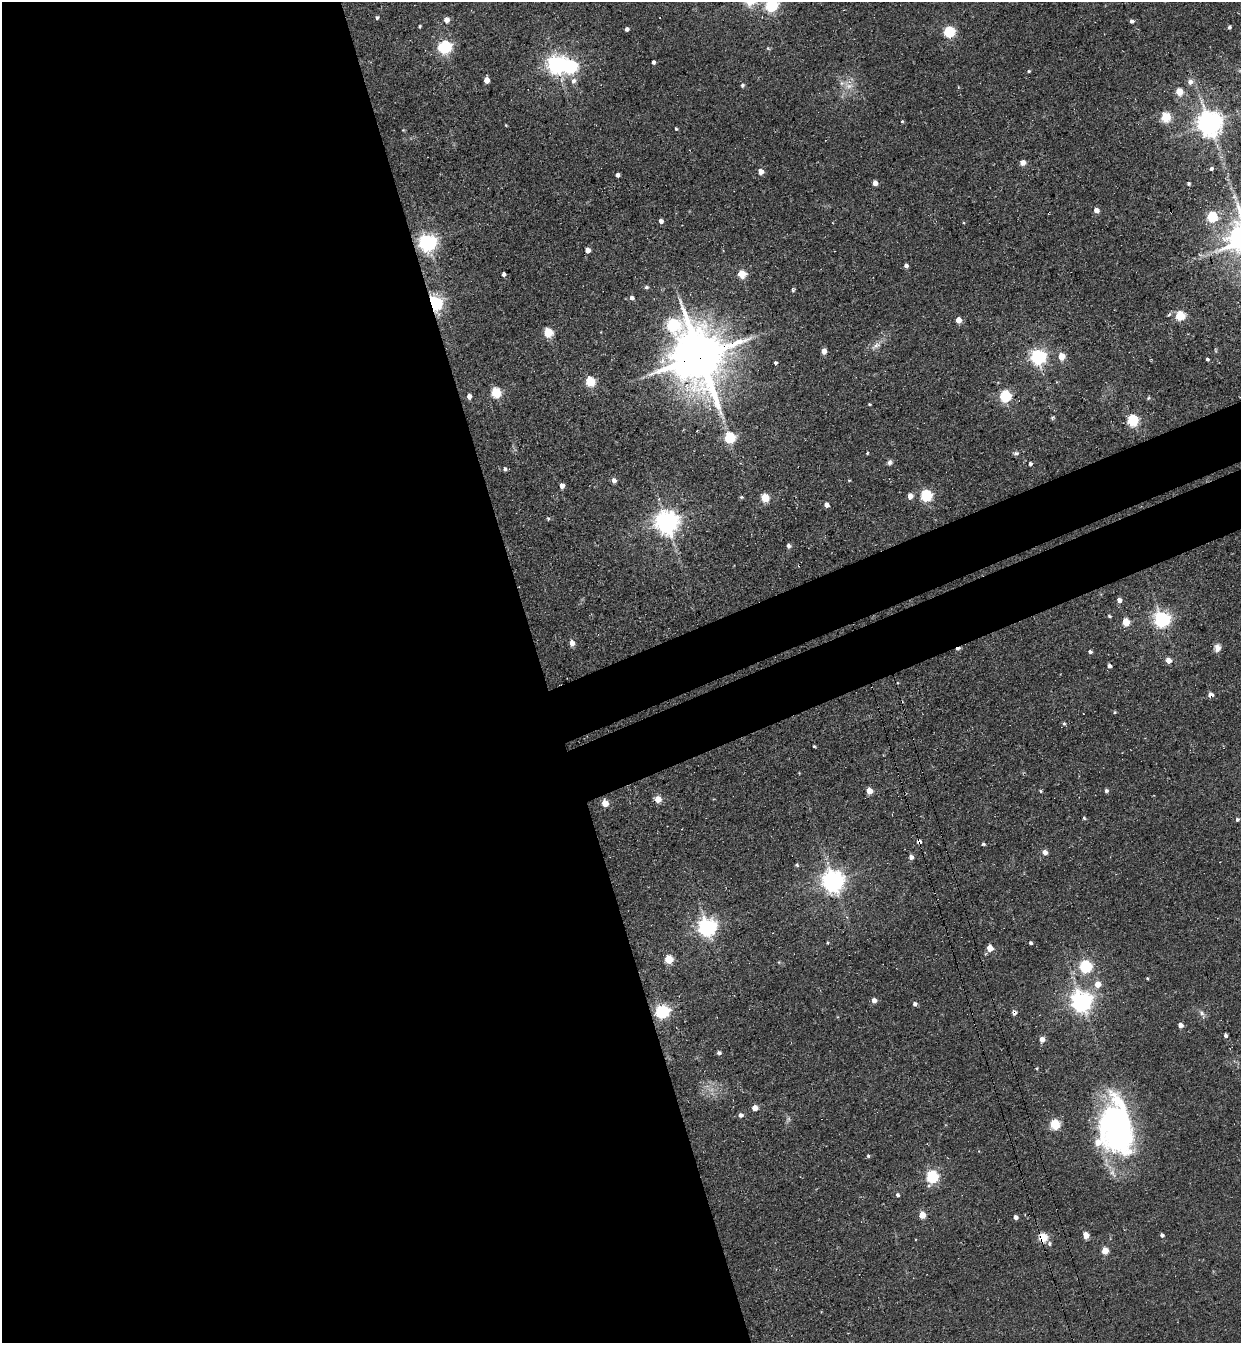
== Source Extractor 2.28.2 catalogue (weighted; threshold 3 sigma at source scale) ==
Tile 9 of 4 x 4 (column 1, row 3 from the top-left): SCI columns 312-1550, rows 1406-2746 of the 5451 x 5491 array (HDU 1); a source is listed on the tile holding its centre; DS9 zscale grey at full resolution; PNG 1243 x 1345 px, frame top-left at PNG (2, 2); no overlay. Shown black and unused: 49% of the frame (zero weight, under 3 of 4 exposures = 7% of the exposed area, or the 3 px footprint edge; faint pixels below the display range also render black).
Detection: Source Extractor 2.28.2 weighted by HDU 2 'WHT'; one run over the whole footprint, this tile lists its part. Background 0.0858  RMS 0.014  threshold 0.0635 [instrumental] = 3 sigma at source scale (4.5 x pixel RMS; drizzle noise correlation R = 1.50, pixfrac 1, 0.05/0.05 arcsec/px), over >= 5 px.
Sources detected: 144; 1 too faint to see at this stretch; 4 inside a brighter object's white glare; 2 cosmic-ray / hot-pixel residue — not listed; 1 inside a brighter listed object's ellipse — not listed separately; the other 136 listed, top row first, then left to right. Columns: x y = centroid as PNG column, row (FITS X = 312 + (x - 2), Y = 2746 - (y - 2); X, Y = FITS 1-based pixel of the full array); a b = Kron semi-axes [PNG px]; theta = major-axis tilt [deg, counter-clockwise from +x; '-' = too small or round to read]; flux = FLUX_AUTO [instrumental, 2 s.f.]
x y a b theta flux
771 5 6 5 - 220
377 17 4 4 - 2.5
446 20 5 5 - 13
1132 21 5 5 - 3.9
420 26 3 3 - 1.9
1229 27 4 3 - 2.9
627 29 4 4 - 5.5
949 31 6 5 - 130
444 47 6 6 - 270
653 62 4 3 - 3.5
556 64 7 7 - 770
1029 71 4 3 - 1.7
486 80 5 4 - 17
574 81 8 7 - 6.6
1190 82 7 6 - 8.1
742 85 5 5 - 2.6
848 86 15 9 -18 14
1179 91 5 5 - 42
1165 117 5 5 - 90
902 121 4 4 - 1.5
1209 123 8 7 - 1600
506 125 3 3 - 1.1
676 129 4 3 - 1.9
403 130 4 4 - 1.2
1023 163 4 4 - 15
1211 169 5 4 - 2.9
761 171 5 4 - 13
617 175 4 3 - 4.5
875 183 4 4 - 9.8
1189 184 5 4 - 1.8
1096 210 4 4 - 13
1212 217 5 5 - 120
661 221 4 4 - 7
427 242 6 6 - 650
587 250 4 4 - 15
906 265 5 4 - 4.7
504 274 4 4 - 4.4
742 274 5 5 - 51
646 287 5 4 - 2.8
793 290 5 3 - 2.2
632 298 5 4 - 6.4
434 303 6 5 - 560
1180 316 5 5 - 88
958 320 4 4 - 17
673 325 17 13 10 240
548 332 5 5 - 70
876 346 17 7 33 10
824 351 4 4 - 14
700 356 16 14 -72 8200
1038 356 6 6 - 430
1061 356 5 5 - 35
1207 359 4 3 - 2.3
775 363 3 3 - 3.1
590 381 5 5 - 84
496 392 5 5 - 98
469 396 5 4 - 7
1005 396 5 5 - 170
1148 398 5 4 - 2
869 404 3 3 - 1.6
1132 420 6 5 - 140
729 437 5 5 - 120
867 453 4 3 - 1.3
1016 453 7 5 8 3.4
890 462 7 6 - 4.1
1030 464 4 4 - 3.6
505 469 5 4 - 3.7
614 480 5 4 - 7.5
849 480 4 3 - 1.2
562 486 4 4 - 9
926 495 5 5 - 170
910 496 5 4 - 14
741 497 5 4 - 2.1
765 498 5 5 - 61
826 505 4 4 - 9.6
548 519 5 4 - 1.9
666 522 8 8 - 1100
788 546 5 4 - 4.3
1119 600 6 5 - 6.1
1110 616 5 3 - 1.9
1162 619 6 6 - 480
1126 622 5 5 - 39
572 643 5 5 - 11
1217 648 10 8 82 7.7
1090 652 4 4 - 3.6
1168 661 5 4 - 14
1109 666 4 4 - 4.1
1211 695 5 5 - 8.7
1115 712 4 4 - 1.6
1064 723 5 4 - 2.2
814 746 3 3 - 1.6
869 791 5 4 - 24
1041 791 5 3 - 1.7
1106 791 4 4 - 3.4
658 799 5 4 - 28
605 803 5 5 - 28
1084 818 4 3 - 1.9
1237 819 5 4 - 3.1
983 844 5 4 - 2.1
1045 852 5 5 - 8.9
911 857 6 5 - 5.7
797 865 6 4 -27 1.9
833 882 7 7 - 1200
707 927 6 6 - 710
1030 942 6 4 45 2
827 943 3 3 - 1.4
990 948 5 4 - 26
669 960 5 5 - 56
1085 966 6 6 - 200
1147 978 4 3 - 1.4
1098 984 5 5 - 20
874 1001 5 5 - 9.1
1081 1001 7 7 - 990
915 1004 5 4 - 3.9
662 1012 6 6 - 320
1014 1012 5 5 - 5.7
1202 1013 10 5 -53 4.6
837 1017 5 3 - 1.2
1180 1025 4 4 - 9.7
1225 1035 4 4 - 3.8
1042 1039 4 4 - 13
719 1053 4 4 - 4.1
1037 1068 3 3 - 1.4
755 1108 5 4 - 16
740 1115 6 5 - 5.4
1055 1124 5 5 - 97
1114 1126 71 29 -82 320
868 1156 5 4 - 2
932 1177 6 5 - 200
897 1195 6 5 - 3
922 1215 5 4 - 29
1015 1217 4 4 - 7
1086 1235 5 4 - 26
1162 1235 4 4 - 3.8
1043 1237 5 5 - 85
1049 1244 6 5 - 3.2
1105 1251 5 4 - 32
Overlapping masked pixels (flux is a lower limit): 5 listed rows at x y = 434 303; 700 356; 1211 695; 1014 1012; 1043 1237
Isophote crosses this tile's border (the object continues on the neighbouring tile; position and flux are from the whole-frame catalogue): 1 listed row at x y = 771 5